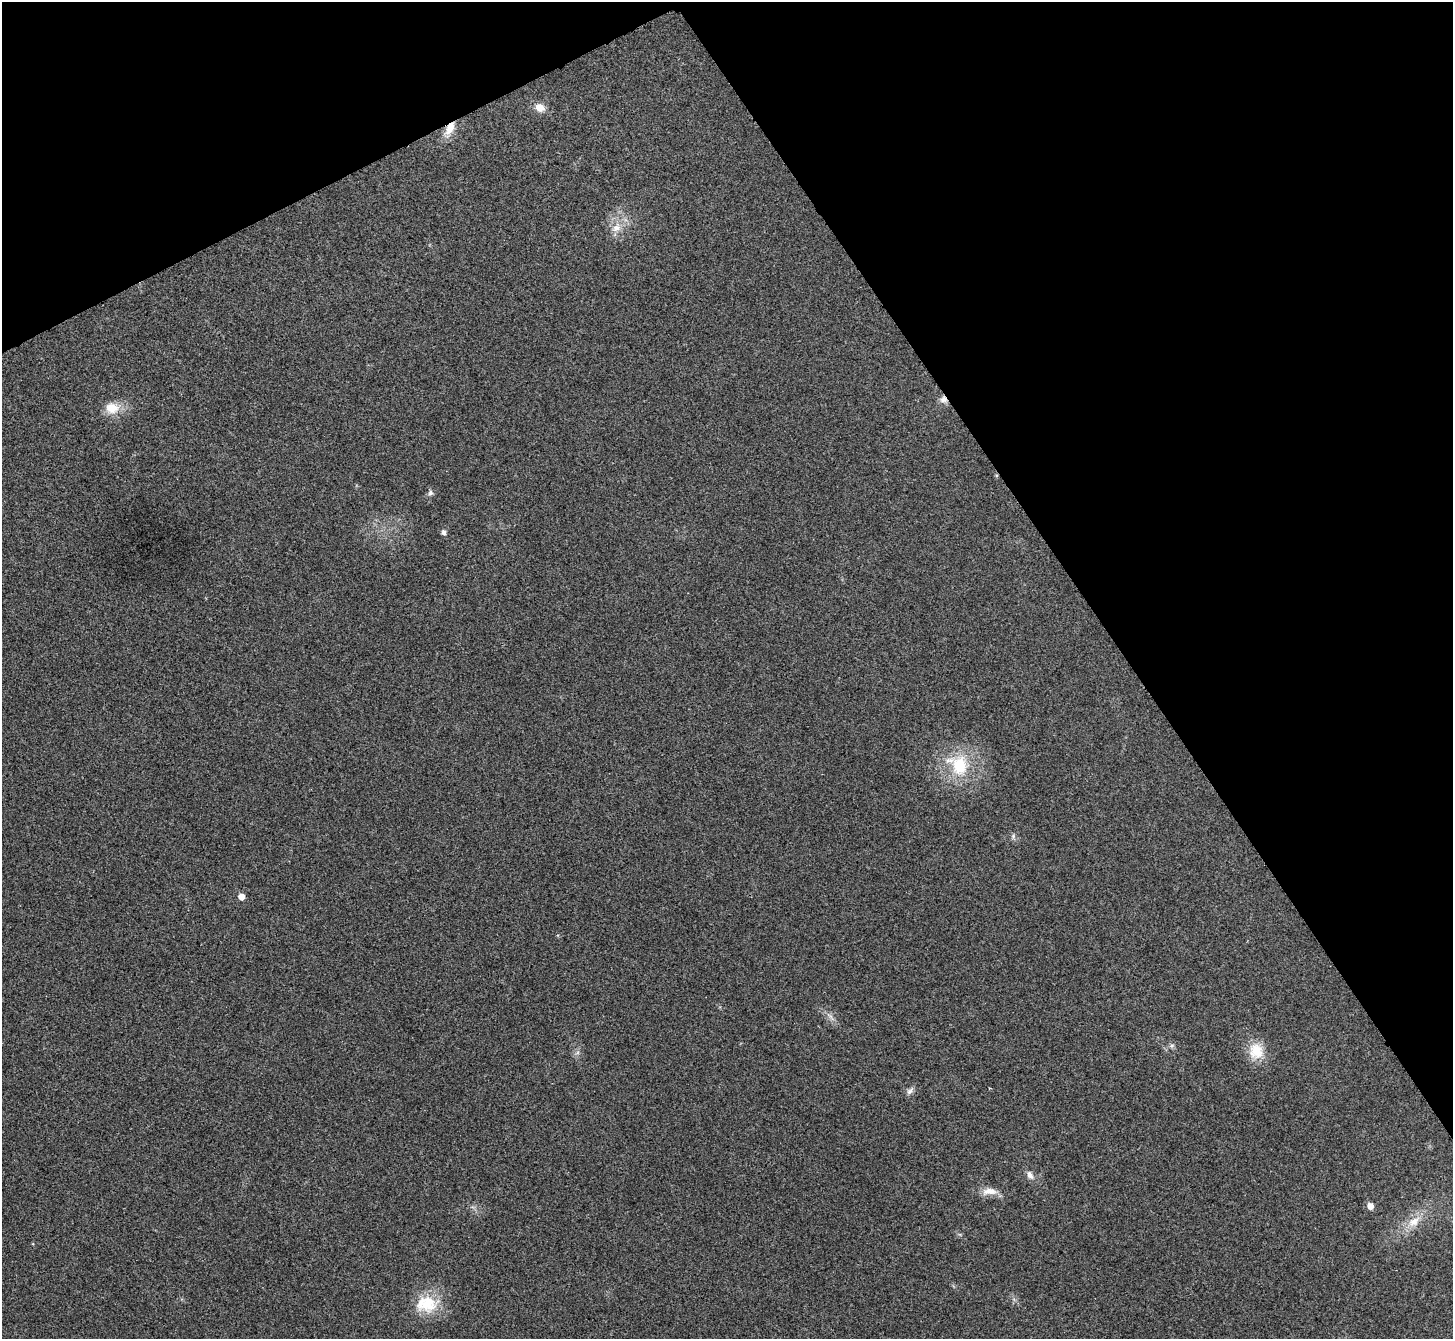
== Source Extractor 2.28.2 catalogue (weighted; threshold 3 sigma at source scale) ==
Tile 3 of 4 x 4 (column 3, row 1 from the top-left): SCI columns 2907-4357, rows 4173-5509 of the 5817 x 5809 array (HDU 1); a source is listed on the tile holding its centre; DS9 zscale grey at full resolution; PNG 1455 x 1341 px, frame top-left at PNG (2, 2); no overlay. Shown black and unused: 29% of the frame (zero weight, under 3 of 4 exposures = <1% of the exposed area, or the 3 px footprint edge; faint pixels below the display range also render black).
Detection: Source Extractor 2.28.2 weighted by HDU 2 'WHT'; one run over the whole footprint, this tile lists its part. Background 0.0467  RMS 0.0066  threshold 0.0295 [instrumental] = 3 sigma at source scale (4.5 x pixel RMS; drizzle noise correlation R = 1.50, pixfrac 1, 0.05/0.05 arcsec/px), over >= 5 px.
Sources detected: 21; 1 inside a brighter listed object's ellipse — not listed separately; the other 20 listed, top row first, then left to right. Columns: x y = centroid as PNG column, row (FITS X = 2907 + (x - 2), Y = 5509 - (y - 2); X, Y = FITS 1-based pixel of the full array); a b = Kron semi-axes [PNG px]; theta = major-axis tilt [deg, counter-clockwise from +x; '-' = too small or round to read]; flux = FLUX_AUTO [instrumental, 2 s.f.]
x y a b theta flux
540 108 12 10 -28 6.6
450 129 21 9 59 10
616 228 16 11 41 8.3
943 400 10 9 - 4
112 408 21 16 6 12
430 493 9 7 78 2.1
444 532 5 5 - 2.4
960 766 25 20 89 32
1013 836 8 6 89 1.7
241 896 5 5 - 6.5
830 1017 19 5 -49 3.6
1172 1046 7 7 - 1.8
1256 1051 23 19 -85 16
577 1053 7 4 19 1.4
910 1091 12 7 49 2.6
1030 1175 13 8 -58 3.8
990 1191 22 9 2 7.5
1370 1206 6 5 - 6.3
1414 1222 22 12 36 12
427 1304 32 23 4 26
Overlapping masked pixels (flux is a lower limit): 2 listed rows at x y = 450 129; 943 400